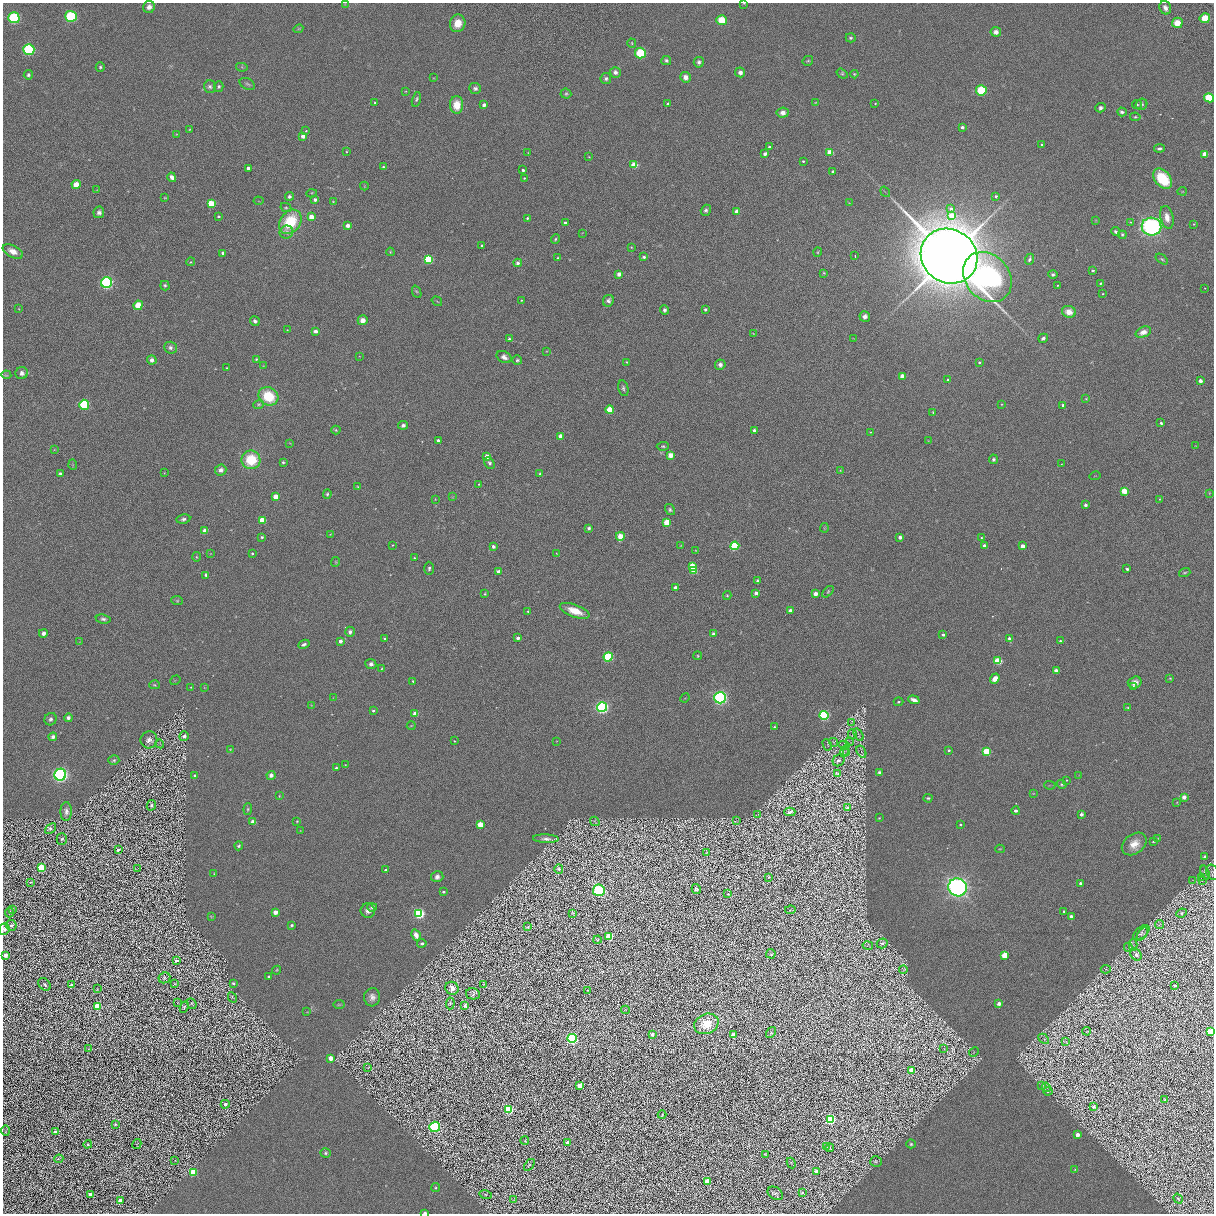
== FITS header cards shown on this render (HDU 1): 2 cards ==
NAXIS1  =                 2423
NAXIS2  =                 2423

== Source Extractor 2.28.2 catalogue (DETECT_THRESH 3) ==
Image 2423 x 2423 px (HDU 1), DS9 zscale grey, zoomed out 1/2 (1 PNG px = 2 x 2 image px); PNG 1216 x 1216 px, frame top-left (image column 2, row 2422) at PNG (3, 3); each listed source drawn as its Kron ellipse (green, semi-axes under 4 px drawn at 4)
Background 0.00115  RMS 0.027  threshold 0.0813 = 3 sigma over >= 5 px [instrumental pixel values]
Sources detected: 639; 12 cannot appear on this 1/2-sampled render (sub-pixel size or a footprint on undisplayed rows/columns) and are neither listed nor drawn; of the other 627, the 500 brightest by FLUX_AUTO listed and drawn (127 fainter detections omitted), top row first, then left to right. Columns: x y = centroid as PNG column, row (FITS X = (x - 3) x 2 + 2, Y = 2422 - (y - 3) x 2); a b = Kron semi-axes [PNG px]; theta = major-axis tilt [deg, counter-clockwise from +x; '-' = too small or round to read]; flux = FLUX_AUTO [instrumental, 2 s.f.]
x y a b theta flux
744 3 4 3 - 4.4
345 4 3 2 - 3.1
149 7 6 6 - 29
1165 8 7 5 -66 25
71 16 5 5 - 470
14 18 5 5 - 550
1205 18 5 5 - 93
722 20 5 5 - 120
458 23 9 7 70 95
1177 23 5 5 - 72
298 29 5 4 - 6.7
996 32 5 5 - 31
851 38 5 4 - 9.9
632 43 4 3 - 5
29 49 5 5 - 520
640 53 5 5 - 240
666 61 5 4 - 12
808 61 5 5 - 8.7
699 62 5 5 - 16
100 67 5 4 - 9.5
242 67 6 3 -11 6.8
615 72 5 5 - 20
740 72 5 4 - 23
842 74 6 4 -36 9.3
854 74 4 3 - 5.7
28 75 4 4 - 14
686 77 5 5 - 35
433 78 3 3 - 4.1
606 78 5 5 - 14
247 84 8 5 -27 13
219 86 5 5 - 12
210 87 6 6 - 16
475 88 6 5 - 15
981 90 5 5 - 240
406 91 3 3 - 3.9
566 94 5 5 - 8.8
1209 98 5 4 - 300
416 99 8 4 75 12
375 103 3 3 - 9.5
815 103 3 3 - 3.7
667 104 3 2 - 8
875 104 3 2 - 4.2
1137 104 5 3 - 7.1
1141 104 6 5 - 13
457 105 9 6 89 89
484 105 3 3 - 35
1100 108 5 4 - 16
1122 112 5 3 - 14
783 113 6 5 - 34
1135 117 5 3 - 7.5
962 127 3 3 - 20
189 129 3 3 - 3.6
306 131 3 2 - 4.4
176 134 3 3 - 3.6
303 136 3 3 - 77
1042 144 2 2 - 8.5
769 147 3 3 - 8.2
1159 148 5 3 - 13
346 152 4 3 - 4.8
830 152 3 3 - 190
528 153 3 2 - 3
765 154 4 3 - 16
1205 154 3 3 - 140
589 157 3 2 - 3.4
803 161 2 2 - 6.9
634 165 3 3 - 230
383 167 4 3 - 8.2
248 168 3 2 - 36
523 170 3 2 - 15
833 171 2 2 - 14
172 177 5 3 - 32
524 178 2 2 - 6
1163 179 11 7 -52 250
76 185 4 4 - 74
364 186 4 4 - 5.1
97 190 3 3 - 3.5
1182 191 4 2 - 3.9
885 192 5 1 - 4.5
312 193 5 3 - 6.2
289 196 4 4 - 13
996 196 3 3 - 11
165 198 4 2 - 3.5
315 200 4 4 - 19
258 201 5 2 - 4.4
333 201 3 3 - 3.8
211 203 3 3 - 360
849 203 3 3 - 3.8
286 207 5 4 - 8.4
951 209 4 4 - 20
706 210 6 5 - 13
737 211 4 3 - 36
99 212 6 5 - 22
218 216 3 2 - 10
952 216 4 3 - 160
311 217 3 3 - 140
1167 217 11 6 -77 51
527 218 3 2 - 9.4
1096 220 3 2 - 3.6
290 222 13 10 54 260
1130 222 3 2 - 4.5
565 223 4 3 - 14
1194 224 3 2 - 3.1
348 225 3 3 - 62
1152 227 10 9 - 1400
286 232 7 6 - 25
1116 232 4 3 - 17
582 233 3 2 - 2.8
1122 235 4 4 - 8.1
555 239 5 3 - 8.1
482 246 3 2 - 7.9
631 247 3 3 - 4
13 251 11 6 -27 51
390 252 4 4 - 5.9
818 252 4 4 - 6.2
223 253 3 2 - 39
855 256 3 1 - 3
949 256 29 26 -36 21000
644 257 4 4 - 12
558 258 4 3 - 6.5
428 259 3 3 - 700
1029 259 6 3 67 14
1162 259 7 3 -35 8.6
190 262 4 3 - 6
518 263 4 4 - 18
1093 271 3 3 - 10
824 273 4 3 - 4.3
619 274 4 3 - 26
1053 274 4 3 - 10
987 277 27 22 -50 1200
107 282 5 5 - 930
1101 283 3 2 - 7.7
1057 285 2 2 - 3.8
165 286 5 4 - 9.8
1205 288 3 3 - 3.4
417 292 6 4 -66 8.2
1103 294 2 2 - 4.4
521 300 3 2 - 3.9
437 301 5 1 - 3.4
608 301 6 5 - 18
138 305 5 4 - 99
18 309 3 3 - 3.5
705 309 3 3 - 10
665 310 4 4 - 15
1069 312 7 6 - 58
865 316 5 5 - 22
363 320 5 5 - 41
255 321 5 4 - 16
287 330 2 2 - 3.7
316 331 4 3 - 25
1143 332 8 5 21 47
753 333 4 3 - 3.4
1043 338 5 3 - 18
509 339 3 2 - 11
854 339 4 2 - 3.6
170 348 6 6 - 20
547 351 4 3 - 4.7
359 356 3 2 - 2.9
504 357 8 5 -26 29
256 359 4 4 - 7.4
152 360 5 4 - 26
517 360 5 4 - 10
627 362 3 3 - 5
979 362 2 2 - 11
720 365 5 5 - 23
263 366 4 3 - 3.9
227 368 2 2 - 3.2
22 373 6 6 - 27
6 375 5 3 - 6.3
902 376 3 3 - 110
948 380 3 2 - 15
1200 381 3 3 - 30
623 388 8 5 -76 15
268 396 10 9 - 210
1086 399 4 3 - 5.3
259 404 5 4 - 8.5
1001 404 3 3 - 3.8
84 405 5 5 - 330
1063 405 2 2 - 18
610 410 4 4 - 140
933 412 3 3 - 5.8
1161 423 3 3 - 9.5
403 425 5 4 - 17
336 430 4 4 - 8
754 430 4 3 - 15
871 432 3 2 - 4.2
561 436 3 3 - 79
438 440 4 4 - 13
928 441 3 3 - 3.1
290 443 3 3 - 3.4
663 446 6 4 4 9.7
1196 446 3 3 - 3.2
54 450 4 3 - 4.9
671 455 4 4 - 58
487 456 3 3 - 57
993 459 5 4 - 12
251 460 9 9 - 220
283 462 3 3 - 7.7
489 463 6 4 -59 14
1061 464 2 2 - 2.9
73 465 5 2 - 4.2
221 470 6 5 - 27
840 471 4 3 - 4.1
164 473 3 3 - 3.3
60 474 4 4 - 13
540 474 3 3 - 5.9
1095 476 5 2 - 2.7
479 484 3 3 - 4.7
358 487 4 3 - 4.5
1124 491 3 3 - 130
1209 493 3 3 - 3.5
327 494 4 4 - 9.2
276 496 3 3 - 190
452 497 4 3 - 4.4
435 499 3 3 - 4
1160 499 2 2 - 3.3
1086 505 4 3 - 14
670 510 6 4 -57 11
183 519 7 5 10 17
262 520 3 3 - 280
667 522 4 4 - 120
589 528 4 3 - 14
824 528 5 2 - 3.8
205 531 3 3 - 120
330 534 4 2 - 2.8
620 536 4 4 - 72
262 537 3 3 - 9.6
900 537 3 2 - 43
981 538 3 3 - 5
392 545 3 2 - 3.4
493 546 3 3 - 20
681 546 4 2 - 3.5
735 546 4 4 - 400
984 546 3 3 - 71
1023 546 3 3 - 72
696 550 3 3 - 3.7
252 553 3 2 - 8.8
556 553 3 2 - 3.2
210 554 3 3 - 3.2
196 557 5 4 - 7.8
414 558 3 2 - 10
335 562 5 4 - 7.1
692 566 4 3 - 100
429 568 6 4 -87 12
1127 569 3 3 - 15
694 570 4 4 - 140
498 571 3 3 - 25
1185 573 6 4 19 9.4
206 575 4 4 - 11
757 581 3 3 - 7.4
675 588 3 3 - 26
828 592 7 4 44 8.8
756 593 4 4 - 22
485 594 4 3 - 5.9
815 594 3 3 - 37
727 595 4 4 - 6.5
177 600 6 4 -7 7.8
790 610 3 3 - 18
528 611 3 3 - 6.6
575 611 15 6 -20 100
103 619 7 4 -9 15
350 632 5 5 - 22
43 633 4 4 - 27
713 634 4 3 - 19
943 635 2 2 - 15
518 638 3 3 - 21
1009 638 3 3 - 20
385 639 3 3 - 7.6
340 641 3 2 - 41
1060 641 3 2 - 8.2
80 642 3 2 - 3.3
304 644 6 4 27 18
698 656 4 4 - 6
608 657 4 4 - 430
998 661 3 3 - 380
371 664 5 5 - 19
382 669 4 3 - 5.1
1056 671 3 3 - 97
1170 678 4 3 - 4.4
995 679 5 4 - 51
175 680 5 2 - 3.1
413 681 2 2 - 9
1135 682 7 6 - 34
154 685 5 4 - 8
191 687 3 2 - 5.4
204 687 3 3 - 3.3
1133 687 4 3 - 19
333 698 3 2 - 2.8
685 698 5 3 - 5.1
720 698 6 5 - 1500
914 700 6 3 -20 36
898 702 5 3 - 7.1
311 705 3 3 - 3.6
602 707 5 5 - 1500
1128 707 4 3 - 6.1
373 711 2 2 - 13
415 714 3 3 - 99
824 715 4 4 - 740
68 718 4 4 - 18
50 719 6 6 - 17
851 723 3 2 - 3.2
411 726 4 3 - 4
774 727 3 3 - 8.2
852 734 5 3 - 8.2
858 734 7 3 -55 10
184 736 5 4 - 22
53 737 4 4 - 19
149 740 8 8 - 33
454 741 3 3 - 4
557 741 3 2 - 2.9
834 742 4 3 - 6.4
850 742 4 2 - 5
160 744 4 2 - 4.1
827 745 6 2 -62 5.5
844 745 5 2 - 6.1
230 750 4 4 - 6.1
949 750 2 2 - 9.1
844 751 5 3 - 8.1
987 751 3 3 - 470
861 752 6 3 -59 10
847 753 3 2 - 3.6
114 760 5 4 - 9.5
839 760 6 5 - 17
345 765 2 2 - 3
336 768 4 3 - 7.5
879 772 4 3 - 11
838 774 3 3 - 7.2
60 775 6 5 - 1800
271 775 4 4 - 27
1079 775 4 3 - 4.4
195 776 3 3 - 10
1067 780 2 2 - 3.5
1061 784 5 4 - 8.1
1050 785 5 2 - 5.7
1033 793 3 2 - 2.9
279 796 3 3 - 3.8
1184 797 3 3 - 39
928 798 4 3 - 9.3
1177 803 4 3 - 4
151 805 5 4 - 11
847 807 3 3 - 8.4
248 809 6 4 85 8.2
1016 811 4 3 - 15
66 812 9 5 89 24
790 812 5 3 - 15
758 814 4 2 - 3.8
1081 814 3 3 - 26
879 818 3 2 - 4
737 820 3 2 - 3.2
297 821 3 3 - 5.1
595 821 5 3 - 7
253 822 3 3 - 110
960 824 3 2 - 6.6
480 825 3 3 - 140
51 829 6 4 39 13
300 831 3 2 - 2.9
1158 838 3 2 - 3.3
62 839 6 5 - 12
546 839 13 4 -3 23
1154 841 4 3 - 7.2
1134 844 14 9 37 72
239 846 4 3 - 9.7
1000 849 4 3 - 4.2
118 850 3 3 - 8.5
707 852 3 3 - 4.6
1205 857 3 3 - 21
41 868 4 4 - 270
138 868 3 2 - 3.2
559 869 5 4 - 12
386 870 3 3 - 19
1212 872 8 6 -66 16
1205 873 7 4 -73 12
214 874 3 3 - 3.9
437 877 6 5 - 23
769 877 2 2 - 3.4
1201 877 4 3 - 5.1
1193 880 4 2 - 3.1
1202 881 3 2 - 3.2
31 882 3 3 - 5.6
1080 883 3 3 - 15
958 887 9 9 - 2100
696 889 5 4 - 12
599 890 6 6 - 930
443 892 3 3 - 8.8
728 894 4 3 - 5.6
372 907 5 4 - 18
13 909 4 3 - 3.2
790 910 5 2 - 3.9
368 911 7 7 - 27
1064 911 3 2 - 8.7
9 912 5 3 - 6.7
275 912 3 3 - 73
419 913 4 4 - 1200
572 913 4 3 - 5.4
1182 913 5 4 - 10
1071 916 3 3 - 17
211 917 4 3 - 4.6
1159 924 4 2 - 3.2
11 925 5 5 - 15
292 925 3 2 - 11
528 927 3 2 - 3.6
4 929 6 5 - 14
1141 933 10 5 42 17
1142 934 7 3 53 12
416 935 6 4 -60 48
609 936 4 4 - 370
597 940 4 3 - 8.3
422 943 4 4 - 13
882 943 5 5 - 20
1133 945 6 3 -88 8.5
868 946 5 3 - 5.7
1128 947 4 2 - 4.6
771 954 5 4 - 7.9
5 955 3 3 - 32
1005 955 3 3 - 190
1136 955 6 5 - 20
176 961 4 3 - 11
1106 969 5 3 - 5.1
277 970 4 4 - 6.2
903 970 4 2 - 6
269 976 3 2 - 8.1
164 978 6 5 - 12
233 983 3 3 - 8.1
45 984 7 5 -42 12
174 984 4 3 - 5.8
483 984 4 3 - 3.3
71 985 4 3 - 13
1174 986 4 3 - 7.9
452 988 7 6 - 35
97 989 3 2 - 3.1
588 990 3 2 - 4.1
473 994 7 5 -14 13
232 997 5 2 - 5.6
372 997 9 8 - 33
178 1003 3 3 - 3.3
192 1003 6 4 -50 5.5
450 1003 6 3 86 7.7
999 1003 3 3 - 35
339 1005 5 3 - 6.9
97 1006 4 4 - 190
465 1006 3 3 - 9.5
184 1007 6 3 65 5.2
625 1010 4 3 - 4
307 1012 3 3 - 3.3
706 1024 12 10 24 140
1087 1031 4 3 - 3.8
1210 1032 4 3 - 210
771 1033 6 4 54 11
652 1034 4 3 - 27
733 1035 3 3 - 40
572 1038 4 4 - 1200
1044 1039 6 3 -47 6.8
1066 1041 3 2 - 2.9
88 1049 3 2 - 3.1
944 1049 3 3 - 3.7
974 1052 5 3 - 5.5
331 1058 3 3 - 93
368 1067 4 4 - 5.5
912 1070 3 3 - 47
580 1085 3 3 - 120
1042 1085 4 2 - 2.8
1046 1087 5 3 - 7.7
1048 1091 5 4 - 12
1165 1099 3 2 - 5.5
225 1104 4 4 - 17
1093 1107 4 3 - 13
508 1109 4 4 - 720
662 1115 4 3 - 4.7
830 1119 4 4 - 1000
115 1124 3 2 - 7.3
435 1127 5 5 - 1000
6 1131 5 2 - 5.5
56 1132 4 3 - 31
1077 1135 3 3 - 66
525 1140 4 4 - 5.2
568 1142 3 3 - 33
88 1144 4 3 - 7.6
137 1144 5 2 - 3.7
911 1144 4 4 - 8.8
827 1147 3 2 - 3.7
830 1148 4 2 - 4.1
326 1153 5 4 - 11
765 1155 3 3 - 4.4
59 1159 5 2 - 3.4
175 1161 3 2 - 3
876 1161 6 5 - 8.7
791 1163 5 3 - 5.7
529 1165 7 3 53 7.8
1075 1170 3 3 - 3.6
816 1171 3 3 - 26
193 1173 3 3 - 450
707 1182 3 3 - 87
435 1188 4 4 - 8
775 1193 8 6 -33 18
802 1193 3 2 - 5.2
90 1194 3 3 - 18
486 1195 6 4 -11 8.5
1178 1199 5 3 - 6.7
120 1200 4 3 - 23
513 1200 3 2 - 2.7
425 1213 3 2 - 43
At the frame edge (FLAGS 8, measured only in part): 6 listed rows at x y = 744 3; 1209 98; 1212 872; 4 929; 1210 1032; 425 1213
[127 fainter detections neither listed nor drawn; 12 sub-pixel or undisplayed-footprint detections neither listed nor drawn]